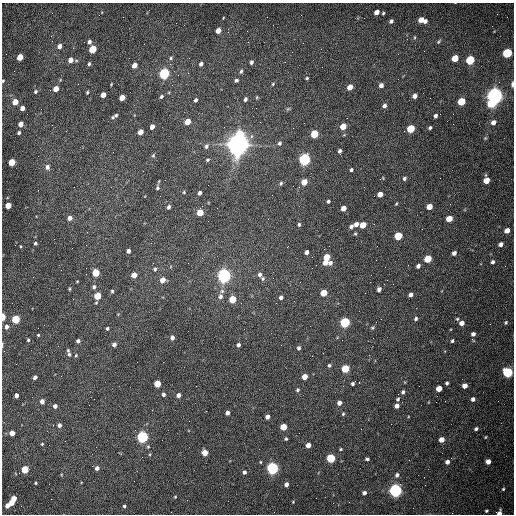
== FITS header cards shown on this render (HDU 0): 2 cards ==
NAXIS1  =                  512 /fastest changing axis
NAXIS2  =                  512 /next to fastest changing axis

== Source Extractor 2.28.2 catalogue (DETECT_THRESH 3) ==
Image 512 x 512 px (HDU 0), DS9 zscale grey, 1 PNG px = 1 image px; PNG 516 x 516 px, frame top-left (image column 1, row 512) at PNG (2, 3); no overlay
Background 1540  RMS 23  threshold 70.3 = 3 sigma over >= 5 px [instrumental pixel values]
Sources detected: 213; all 213 listed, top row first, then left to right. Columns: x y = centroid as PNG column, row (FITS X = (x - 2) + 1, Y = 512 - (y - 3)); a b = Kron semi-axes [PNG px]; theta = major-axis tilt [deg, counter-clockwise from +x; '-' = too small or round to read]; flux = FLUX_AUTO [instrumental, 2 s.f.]
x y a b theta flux
377 12 5 4 - 1.1e+04
383 13 3 3 - 1.9e+03
422 20 8 4 -16 1.9e+04
391 21 4 3 - 3.7e+03
218 31 5 4 - 1.2e+04
51 36 3 2 - 1.6e+03
415 37 5 3 - 1.6e+03
89 42 5 4 - 4.5e+03
439 42 7 4 52 2.3e+03
59 46 5 4 - 8.4e+03
92 49 5 4 - 6.3e+04
507 53 5 5 - 1.4e+05
20 57 5 4 - 3.1e+04
171 58 5 4 - 2.2e+03
455 58 5 4 - 3.3e+04
70 60 5 5 - 1.1e+04
470 60 5 5 - 9.7e+04
251 62 4 3 - 3.8e+03
89 64 5 4 - 2.7e+03
201 64 4 3 - 4.4e+03
134 65 5 4 - 1.1e+04
241 71 5 3 - 3.0e+03
164 74 5 5 - 2.6e+05
307 78 4 3 - 2.0e+03
236 80 5 4 - 3.0e+03
3 81 3 3 - 1.6e+03
273 84 4 3 - 1.8e+03
512 84 6 3 88 8.0e+03
381 85 4 4 - 7.3e+03
350 87 5 4 - 1.5e+04
56 89 5 4 - 1.8e+04
35 92 5 4 - 2.5e+03
87 92 4 3 - 2.0e+03
103 95 5 4 - 1.6e+04
415 96 4 4 - 7.2e+03
495 96 6 6 - 1.1e+06
161 97 4 3 - 2.5e+03
257 97 4 4 - 1.6e+03
122 98 5 4 - 1.9e+04
245 99 5 4 - 3.7e+03
196 100 4 3 - 3.3e+03
461 101 5 5 - 5.5e+04
15 102 5 4 - 2.0e+04
491 103 6 5 - 4.5e+04
384 106 5 4 - 4.8e+03
22 108 4 4 - 9.3e+03
288 109 6 4 29 2.3e+03
116 115 5 4 - 2.3e+03
435 116 4 4 - 3.8e+03
113 117 5 4 - 1.9e+03
187 122 5 4 - 2.6e+04
493 122 6 5 - 8.9e+03
21 124 4 4 - 1.2e+04
343 126 5 4 - 2.3e+04
152 127 4 4 - 9.4e+03
293 128 2 2 - 6.7e+02
430 128 4 3 - 2.8e+03
411 129 5 5 - 6.2e+04
140 132 5 4 - 1.5e+04
19 133 4 3 - 3.1e+03
240 134 6 5 - 5.4e+04
314 134 5 4 - 6.9e+04
485 138 6 5 - 1.9e+03
279 143 6 5 - 3.4e+03
238 144 8 7 - 2.1e+06
206 146 6 5 - 3.8e+03
339 151 4 3 - 4.2e+03
153 155 6 4 68 2.3e+03
304 159 5 5 - 3.5e+05
207 160 5 4 - 2.3e+03
12 162 5 4 - 4.4e+04
47 167 6 6 - 5.7e+03
351 170 4 4 - 2.8e+03
404 178 5 5 - 3.7e+03
486 180 5 5 - 2.2e+04
304 182 5 4 - 2.3e+04
281 183 5 4 - 2.3e+03
157 188 7 5 80 3.1e+03
184 192 5 4 - 1.7e+03
199 193 4 3 - 4.3e+03
380 194 5 4 - 1.4e+04
328 201 4 4 - 2.8e+03
396 204 5 3 - 1.6e+03
8 206 4 4 - 2.4e+04
169 207 5 4 - 3.7e+03
429 207 5 4 - 1.8e+04
343 208 4 4 - 1.2e+04
200 212 5 4 - 3.5e+04
70 218 5 4 - 8.8e+03
449 219 5 4 - 2.6e+04
299 224 5 4 - 2.6e+03
356 224 6 5 - 7.3e+03
363 225 5 4 - 2.2e+04
351 227 5 4 - 4.5e+03
507 231 5 4 - 1.1e+04
355 234 5 4 - 2.0e+03
398 236 5 5 - 6.6e+04
35 243 4 4 - 2.7e+03
501 244 5 4 - 6.7e+03
20 246 4 3 - 1.4e+03
129 251 4 3 - 5.6e+03
306 252 4 4 - 6.0e+03
454 253 4 4 - 5.9e+03
326 257 5 4 - 2.7e+04
428 259 5 4 - 4.8e+04
325 262 5 4 - 1.3e+04
493 262 5 4 - 3.8e+03
330 263 5 5 - 5.0e+03
418 266 4 4 - 5.1e+03
155 269 5 4 - 2.6e+03
96 273 5 4 - 4.5e+04
259 274 6 5 - 4.6e+03
134 275 5 4 - 1.5e+04
224 276 6 5 - 7.1e+05
263 279 7 6 - 3.3e+03
162 280 5 4 - 1.4e+04
77 281 3 2 - 1.3e+03
94 287 6 5 - 3.4e+03
69 289 4 4 - 1.8e+03
379 289 4 4 - 4.9e+03
112 291 4 4 - 2.1e+03
222 291 6 6 - 4.0e+03
324 293 5 4 - 2.9e+04
411 294 4 4 - 6.0e+03
97 296 5 4 - 4.2e+04
220 296 8 6 72 5.8e+03
281 297 4 4 - 4.4e+03
232 299 5 5 - 3.8e+04
3 317 5 3 - 3.6e+04
416 318 5 4 - 3.4e+03
16 319 5 4 - 8.2e+04
381 319 2 2 - 9.0e+02
457 319 4 4 - 1.9e+03
345 322 5 5 - 1.7e+05
506 322 5 4 - 2.0e+03
462 323 5 4 - 8.7e+03
6 327 5 5 - 6.4e+03
107 328 4 3 - 2.6e+03
372 328 5 4 - 2.2e+03
473 334 4 4 - 4.5e+03
38 335 4 4 - 1.6e+03
172 338 5 4 - 5.7e+03
28 340 4 3 - 2.1e+03
78 341 4 4 - 4.4e+03
452 341 3 3 - 2.4e+03
114 344 5 4 - 6.2e+03
2 345 8 3 86 1.9e+03
238 345 4 4 - 3.8e+03
299 348 5 4 - 3.4e+03
68 350 5 4 - 2.2e+03
69 354 6 5 - 3.4e+03
76 355 5 4 - 2.0e+03
329 365 4 4 - 2.8e+03
345 369 5 5 - 6.7e+04
508 372 5 5 - 1.6e+05
35 377 4 3 - 4.5e+03
304 377 4 4 - 1.6e+04
447 383 4 3 - 2.9e+03
157 384 5 4 - 3.5e+04
352 384 4 3 - 2.9e+03
465 386 4 4 - 1.1e+04
439 389 5 4 - 1.9e+04
297 390 5 4 - 2.4e+03
403 392 6 4 71 3.6e+03
163 394 4 4 - 4.0e+03
16 395 4 4 - 6.0e+03
178 395 4 4 - 6.6e+03
398 399 5 4 - 3.0e+03
473 399 5 4 - 4.8e+03
42 401 5 4 - 7.4e+03
339 403 5 4 - 6.8e+03
55 406 4 4 - 6.2e+03
397 406 4 4 - 6.5e+03
227 413 4 4 - 4.9e+03
343 414 5 4 - 2.1e+03
267 417 4 4 - 7.7e+03
59 425 5 4 - 5.1e+03
283 427 5 4 - 3.2e+04
476 429 4 3 - 3.1e+03
12 433 4 4 - 1.4e+04
142 437 5 5 - 3.5e+05
485 437 4 3 - 1.4e+03
286 439 4 3 - 2.3e+03
441 440 4 4 - 1.2e+04
42 444 4 4 - 1.6e+03
308 445 4 4 - 1.1e+04
148 447 5 4 - 1.9e+03
340 449 4 3 - 1.6e+03
205 453 5 4 - 2.3e+04
331 458 5 5 - 1.0e+05
367 459 4 3 - 2.7e+03
488 461 4 4 - 1.0e+04
260 462 4 3 - 1.5e+03
447 462 4 4 - 5.6e+03
97 468 4 4 - 6.0e+03
272 468 5 5 - 4.3e+05
25 469 5 4 - 4.9e+04
244 472 5 4 - 3.8e+03
397 475 6 5 - 4.5e+03
35 483 3 2 - 1.7e+03
286 484 4 4 - 6.2e+03
503 489 4 4 - 1.9e+03
395 491 5 5 - 5.7e+05
364 493 5 4 - 4.5e+03
175 497 3 3 - 1.3e+03
14 498 5 4 - 1.7e+04
316 498 2 2 - 3.2e+03
293 502 4 4 - 1.2e+03
11 503 4 3 - 1.3e+04
7 505 5 4 - 9.1e+03
124 506 3 3 - 2.6e+03
486 511 3 3 - 2.0e+03
499 513 6 5 - 7.5e+03
At the frame edge (FLAGS 8, measured only in part): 5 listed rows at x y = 3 81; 512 84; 3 317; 2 345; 499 513